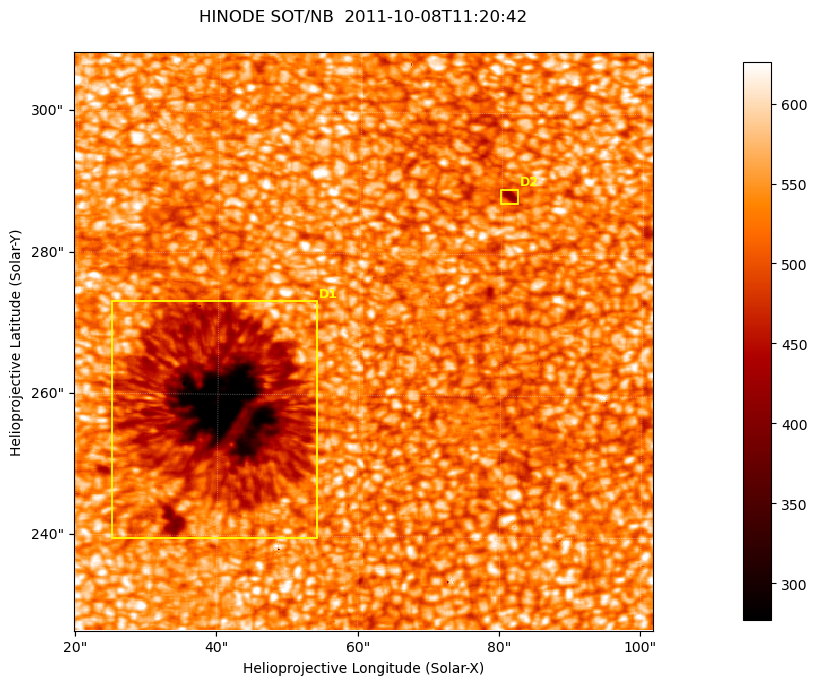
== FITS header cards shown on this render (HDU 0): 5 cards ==
TELESCOP= 'HINODE'
INSTRUME= 'SOT/NB'
DATE_OBS= '2011-10-08T11:20:42.912'
CTYPE1  = 'Solar-X'
CTYPE2  = 'Solar-Y'

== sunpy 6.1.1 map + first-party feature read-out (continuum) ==
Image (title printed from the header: HINODE SOT/NB  2011-10-08T11:20:42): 512 x 512 px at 0.16 arcsec/px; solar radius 960 arcsec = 6000 px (partial field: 0.2% of the solar disc is inside the frame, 100% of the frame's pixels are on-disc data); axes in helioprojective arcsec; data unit not stated in the header (colour bar unlabelled)
Orientation: roll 0.412 deg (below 1 deg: not rotated)
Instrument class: CONTINUUM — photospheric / low-chromospheric filtergram (TF Fe I 5576): granulation and sunspots, dark-feature search
Dark features (sunspots / pores): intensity divided by the frame's on-disc median (partial field: no limb-darkening profile); reference = the frame's on-disc median (the 8%-of-disc-diameter window exceeds this field); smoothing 3 px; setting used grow <= 0.88, no closing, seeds <= 0.88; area >= 65 px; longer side >= 6 px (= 0.96 arcsec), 3 px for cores <= 0.7; partial field; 2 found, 2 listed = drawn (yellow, D1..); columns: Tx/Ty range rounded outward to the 1 arcsec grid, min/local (2 s.f., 1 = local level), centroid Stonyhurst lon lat
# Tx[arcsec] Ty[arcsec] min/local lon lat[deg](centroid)
D1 25..55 239..274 0.46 +3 +22
D2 79..83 287..290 0.75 +5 +24